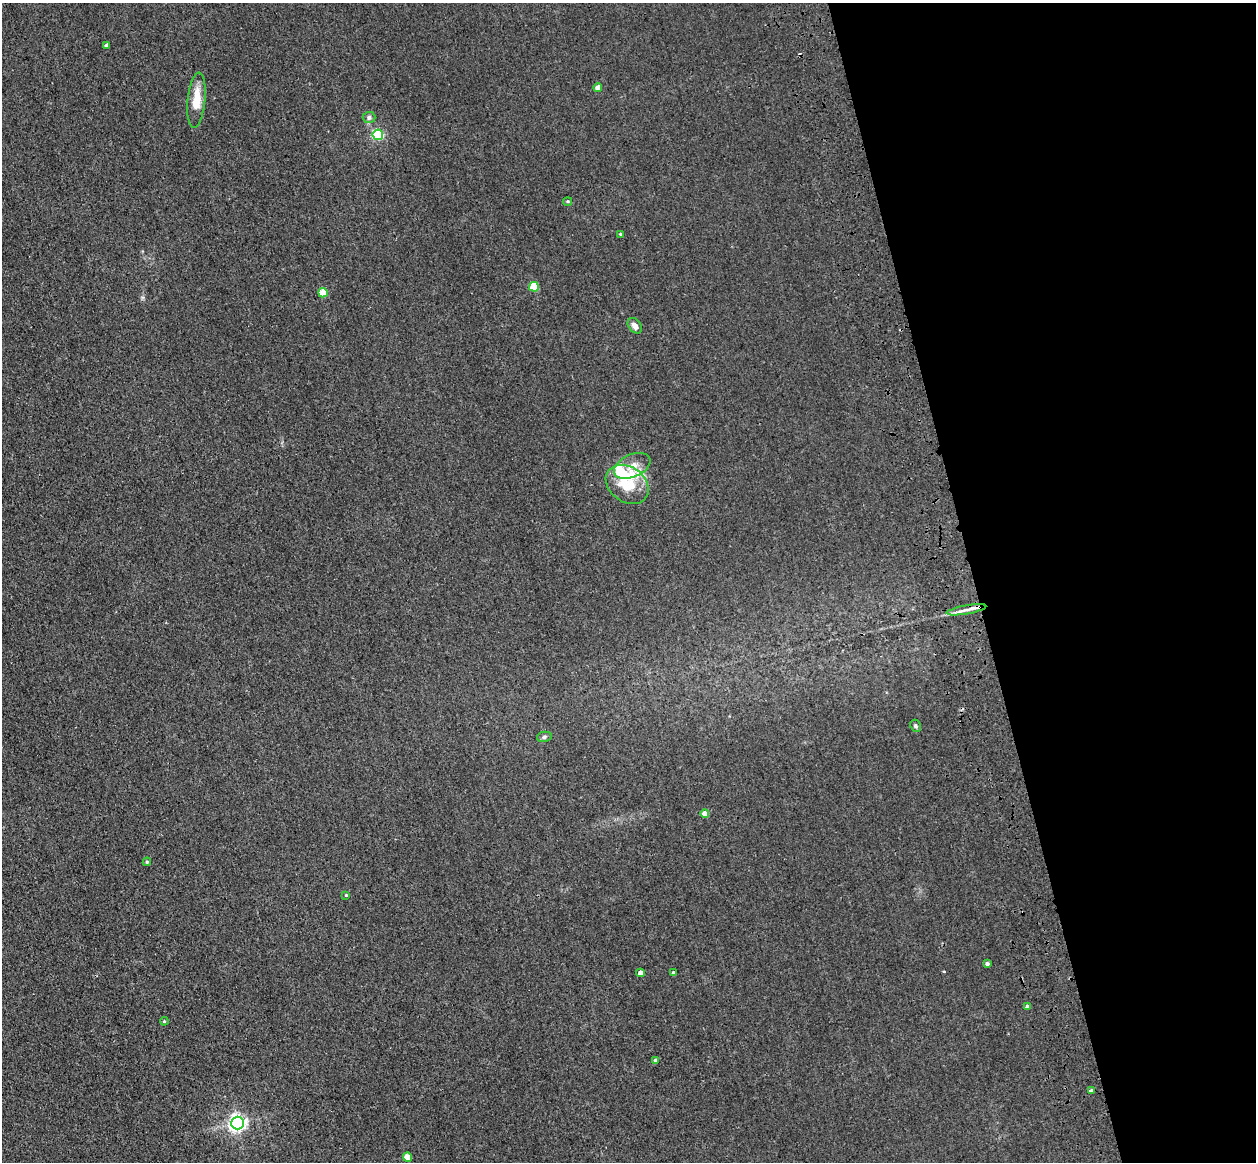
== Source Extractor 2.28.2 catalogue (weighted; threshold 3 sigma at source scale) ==
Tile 12 of 4 x 4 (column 4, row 3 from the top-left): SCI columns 3874-5127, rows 1445-2604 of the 5241 x 5093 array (HDU 1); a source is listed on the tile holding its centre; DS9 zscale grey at full resolution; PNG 1258 x 1164 px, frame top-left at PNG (2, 3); each listed source drawn as its Kron ellipse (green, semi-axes under 4 px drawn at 4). Shown black and unused: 23% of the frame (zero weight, under 3 of 4 exposures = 6% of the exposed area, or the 3 px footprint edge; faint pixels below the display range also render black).
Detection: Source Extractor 2.28.2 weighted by HDU 2 'WHT'; one run over the whole footprint, this tile lists its part. Background 0.0213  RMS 0.0051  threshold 0.0228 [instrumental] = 3 sigma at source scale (4.5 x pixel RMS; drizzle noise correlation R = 1.50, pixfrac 1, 0.05/0.05 arcsec/px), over >= 5 px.
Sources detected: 31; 1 inside a brighter object's white glare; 1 cosmic-ray / hot-pixel residue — neither listed nor drawn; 2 inside a brighter listed object's ellipse — not listed separately; the other 27 listed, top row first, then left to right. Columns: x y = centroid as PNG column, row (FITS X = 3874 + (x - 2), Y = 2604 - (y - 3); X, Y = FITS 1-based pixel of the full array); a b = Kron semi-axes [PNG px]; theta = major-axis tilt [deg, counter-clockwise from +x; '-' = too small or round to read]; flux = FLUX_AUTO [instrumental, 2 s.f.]
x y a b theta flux
107 45 3 3 - 1
598 87 4 4 - 3.8
196 100 27 9 84 10
369 118 6 5 - 1.5
378 135 5 5 - 50
568 201 4 3 - 0.62
621 234 4 3 - 0.81
534 287 5 5 - 18
323 293 5 4 - 15
635 326 9 6 -53 2.5
632 466 19 11 24 5.7
627 484 23 17 -36 17
966 610 20 4 10 3.7
916 726 6 5 - 0.91
544 737 7 5 12 1.1
705 814 4 4 - 4.6
147 862 4 3 - 0.56
346 895 3 3 - 0.45
987 964 4 3 - 1.1
640 973 4 4 - 3.6
673 973 4 3 - 0.77
1027 1007 4 4 - 1.6
164 1021 4 4 - 0.48
655 1060 4 3 - 0.92
1091 1091 4 3 - 3.7
237 1123 6 6 - 200
407 1157 4 4 - 7.4